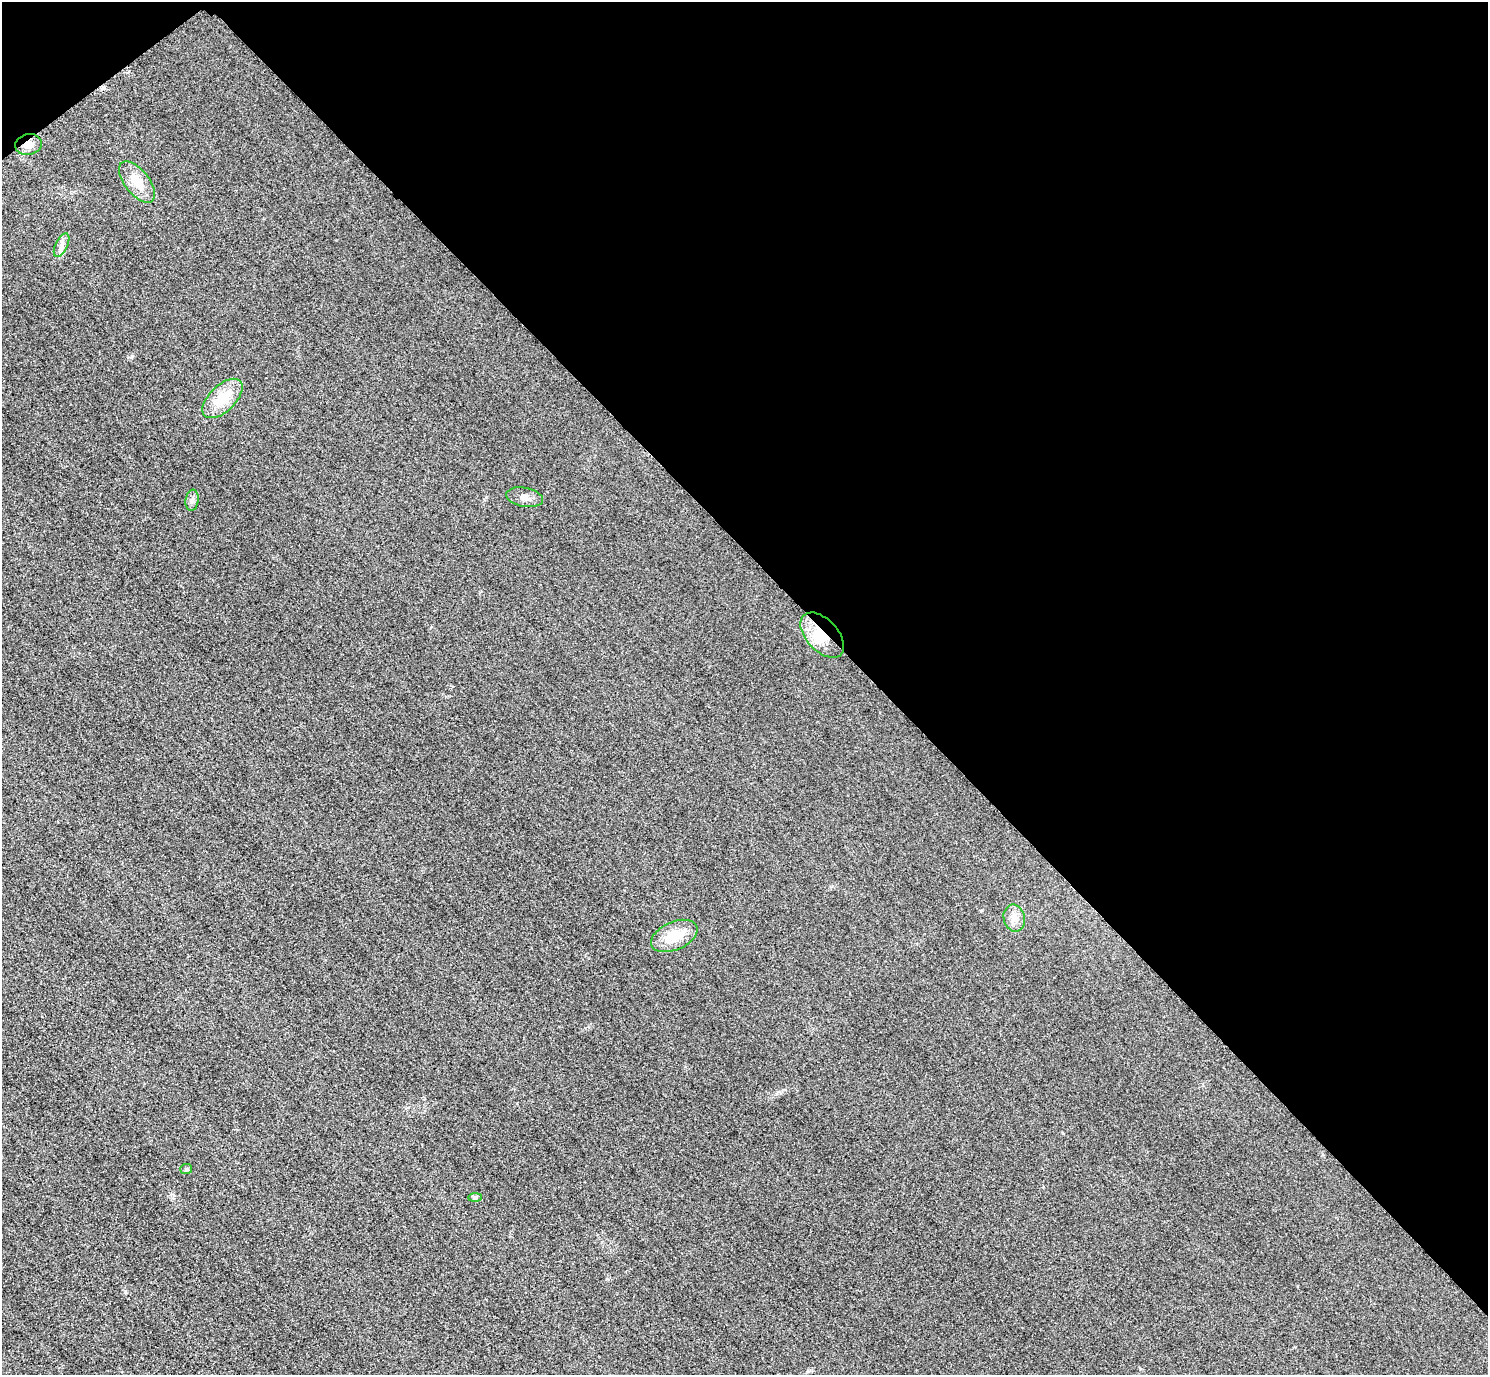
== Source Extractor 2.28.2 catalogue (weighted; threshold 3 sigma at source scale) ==
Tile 3 of 4 x 4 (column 3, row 1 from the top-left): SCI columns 3004-4489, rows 4304-5676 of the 6005 x 6003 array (HDU 1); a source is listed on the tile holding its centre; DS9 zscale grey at full resolution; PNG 1490 x 1377 px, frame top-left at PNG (2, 2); each listed source drawn as its Kron ellipse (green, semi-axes under 4 px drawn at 4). Shown black and unused: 42% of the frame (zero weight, under 3 of 4 exposures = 3% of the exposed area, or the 3 px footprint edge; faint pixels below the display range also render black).
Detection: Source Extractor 2.28.2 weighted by HDU 2 'WHT'; one run over the whole footprint, this tile lists its part. Background 0.052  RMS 0.016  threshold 0.0723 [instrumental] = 3 sigma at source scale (4.5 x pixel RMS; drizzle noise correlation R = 1.50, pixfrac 1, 0.05/0.05 arcsec/px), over >= 5 px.
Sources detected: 11; all 11 listed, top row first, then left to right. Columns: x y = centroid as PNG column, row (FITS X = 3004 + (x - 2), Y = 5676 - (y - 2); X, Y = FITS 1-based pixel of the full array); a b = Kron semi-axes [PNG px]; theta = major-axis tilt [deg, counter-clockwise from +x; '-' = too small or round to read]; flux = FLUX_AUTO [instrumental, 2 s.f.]
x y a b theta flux
28 145 13 10 14 16
137 182 24 12 -51 29
62 245 13 6 64 7.5
222 398 25 13 44 43
524 497 18 9 -10 11
192 500 10 6 82 5
822 635 27 16 -47 45
1014 918 13 10 -78 13
674 936 24 14 24 36
186 1169 6 5 - 2.8
475 1197 7 4 1 2.8
Overlapping masked pixels (flux is a lower limit): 2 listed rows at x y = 28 145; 822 635
Unlisted compact peaks at least as high as the median listed source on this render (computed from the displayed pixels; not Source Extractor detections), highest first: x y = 132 356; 607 1279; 125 1291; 982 910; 776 1094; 486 497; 1063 1133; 783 1090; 1297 1286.